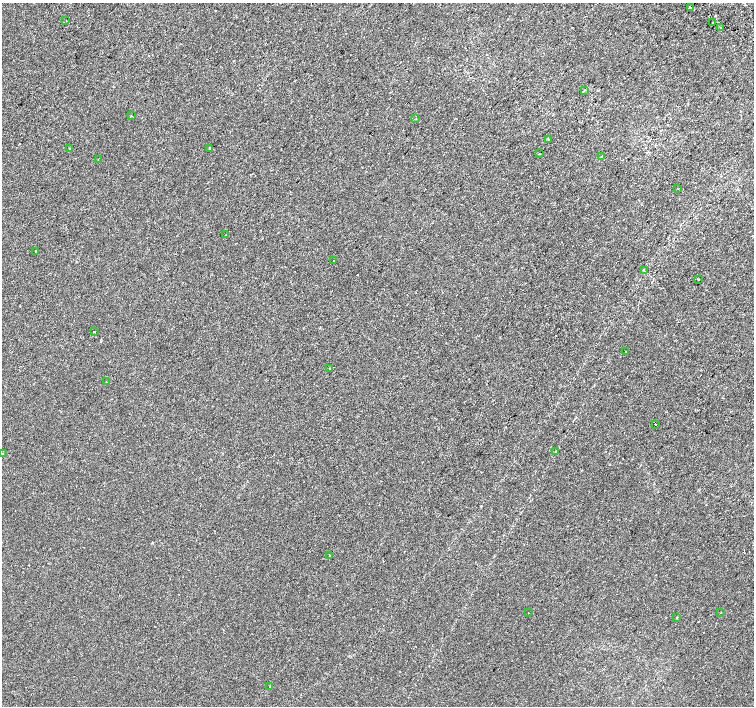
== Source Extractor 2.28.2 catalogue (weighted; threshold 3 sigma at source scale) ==
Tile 10 of 4 x 4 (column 2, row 3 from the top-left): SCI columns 1539-3041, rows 1673-3079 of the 6074 x 6092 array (HDU 1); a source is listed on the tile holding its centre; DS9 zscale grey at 2 x 2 block average (1 PNG px = mean of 2 x 2 image px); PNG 756 x 708 px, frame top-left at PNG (2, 3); each listed source drawn as its Kron ellipse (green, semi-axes under 4 px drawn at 4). Shown black and unused: <1% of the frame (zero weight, under 2 of 3 exposures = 2% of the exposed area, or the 3 px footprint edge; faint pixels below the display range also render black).
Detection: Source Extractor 2.28.2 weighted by HDU 2 'WHT'; one run over the whole footprint, this tile lists its part. Background -1.84e-04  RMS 0.0035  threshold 0.0158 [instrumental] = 3 sigma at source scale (4.5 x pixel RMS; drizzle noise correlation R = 1.50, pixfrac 1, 0.0396/0.0396 arcsec/px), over >= 5 px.
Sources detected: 34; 3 cosmic-ray / hot-pixel residue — neither listed nor drawn; the other 31 listed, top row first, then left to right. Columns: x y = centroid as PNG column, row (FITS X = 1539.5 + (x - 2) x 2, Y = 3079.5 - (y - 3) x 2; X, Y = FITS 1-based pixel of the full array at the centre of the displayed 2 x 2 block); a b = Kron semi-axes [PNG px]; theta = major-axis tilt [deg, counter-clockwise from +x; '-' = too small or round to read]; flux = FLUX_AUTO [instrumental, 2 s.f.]
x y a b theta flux
690 8 2 2 - 4.9
66 21 2 2 - 0.48
713 22 2 2 - 0.42
720 27 2 2 - 2.4
584 90 2 2 - 0.48
131 116 2 2 - 0.34
416 119 2 2 - 0.39
548 140 2 2 - 0.64
69 148 2 2 - 0.45
210 148 2 2 - 3.7
539 153 2 2 - 1.1
602 156 2 2 - 1
98 160 2 2 - 0.37
678 188 2 2 - 0.3
226 235 2 2 - 0.43
36 251 2 2 - 0.9
333 260 2 2 - 1.5
644 271 3 2 - 0.67
698 279 3 2 - 0.47
94 332 2 2 - 1
626 352 2 2 - 0.46
330 369 2 2 - 0.31
106 382 2 2 - 0.47
655 424 2 2 - 1.2
556 451 3 2 - 0.41
2 454 2 2 - 0.77
330 556 2 2 - 0.44
721 612 2 2 - 0.42
528 613 2 2 - 0.65
677 617 3 2 - 0.64
270 686 2 2 - 0.44
Diffuse or blended objects may show on this block-average render without a row.